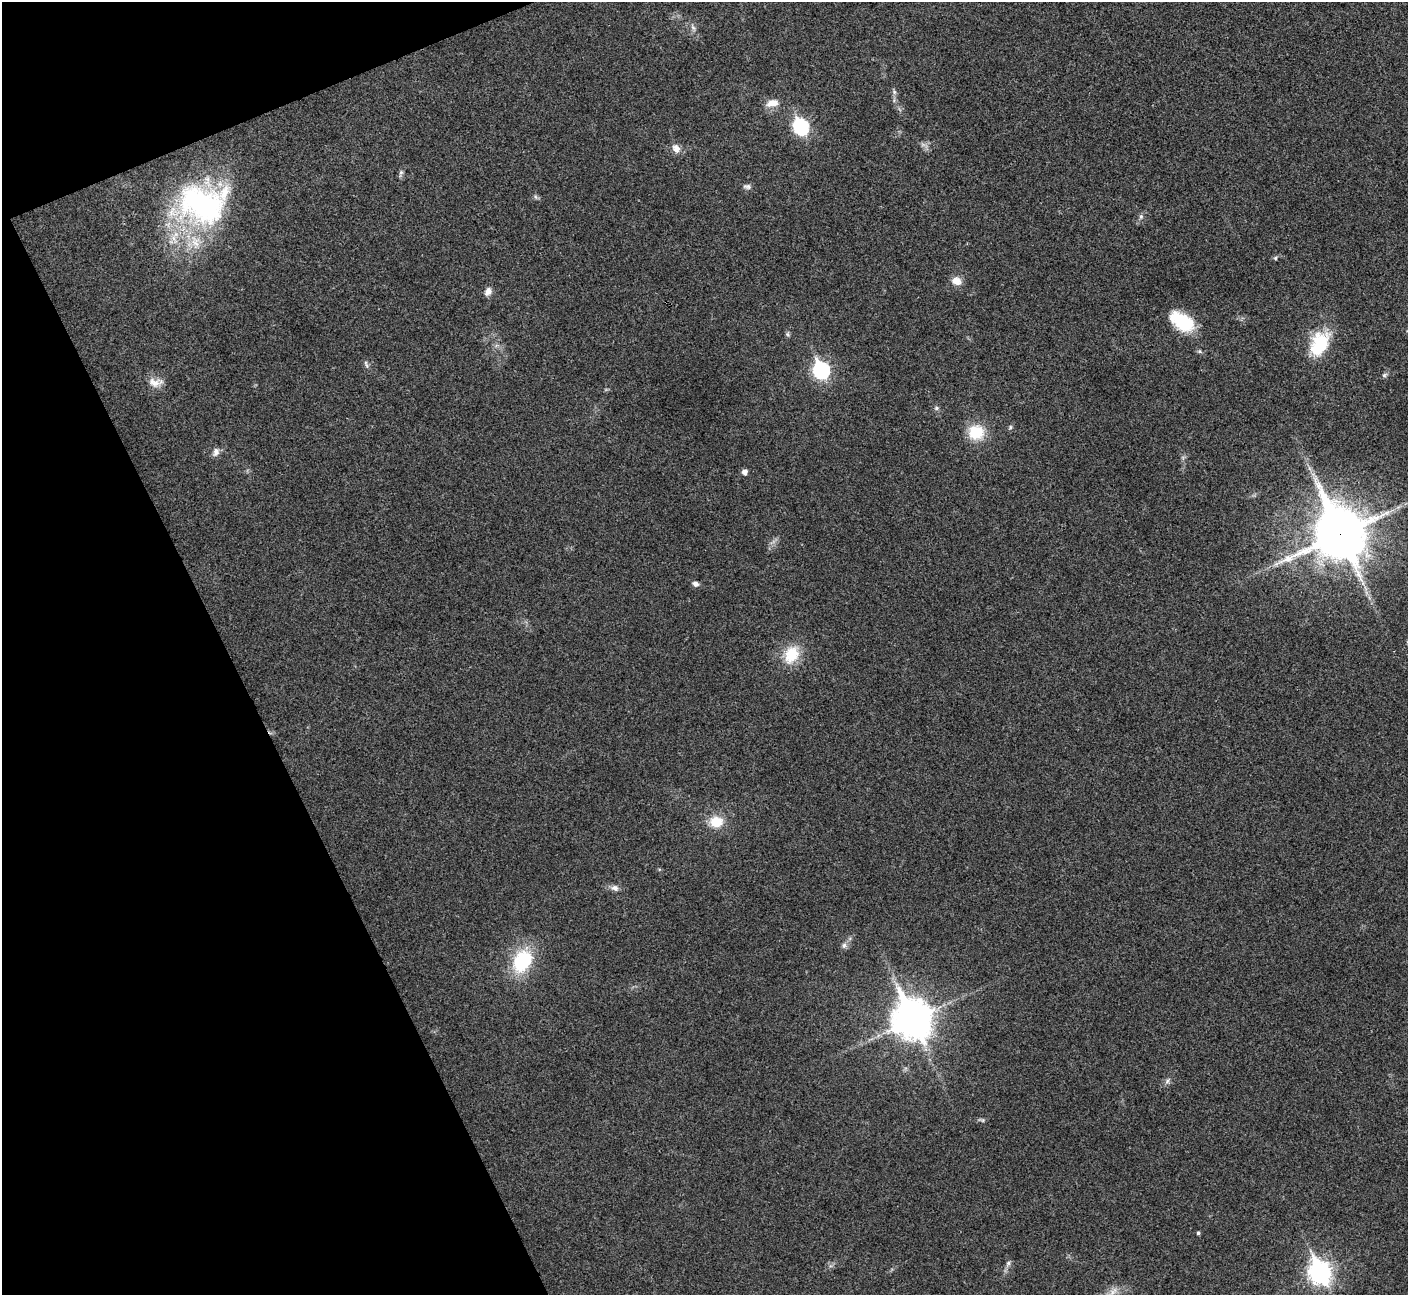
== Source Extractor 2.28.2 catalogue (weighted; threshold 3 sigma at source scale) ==
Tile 5 of 4 x 4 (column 1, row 2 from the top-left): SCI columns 2-1407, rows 2744-4036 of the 5630 x 5618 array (HDU 1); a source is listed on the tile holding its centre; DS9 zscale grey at full resolution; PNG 1410 x 1297 px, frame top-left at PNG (2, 2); no overlay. Shown black and unused: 20% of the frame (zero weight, under 3 of 4 exposures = <1% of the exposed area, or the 3 px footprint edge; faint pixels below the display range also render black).
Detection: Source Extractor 2.28.2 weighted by HDU 2 'WHT'; one run over the whole footprint, this tile lists its part. Background 0.0222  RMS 0.004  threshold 0.018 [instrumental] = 3 sigma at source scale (4.5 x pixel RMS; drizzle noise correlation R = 1.50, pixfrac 1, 0.05/0.05 arcsec/px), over >= 5 px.
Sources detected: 42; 1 too faint to see at this stretch — not listed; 1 inside a brighter listed object's ellipse — not listed separately; the other 40 listed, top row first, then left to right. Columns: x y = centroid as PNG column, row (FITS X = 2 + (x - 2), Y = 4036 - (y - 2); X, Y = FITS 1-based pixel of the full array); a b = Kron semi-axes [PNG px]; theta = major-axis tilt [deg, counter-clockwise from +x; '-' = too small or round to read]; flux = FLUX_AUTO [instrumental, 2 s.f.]
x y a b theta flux
693 27 11 5 -66 1.5
894 92 8 6 -70 0.99
772 103 17 9 11 4.4
801 127 9 8 - 54
676 148 13 10 -59 2.9
401 173 11 5 72 1.1
747 186 12 6 -8 1.4
535 197 9 5 -57 0.87
201 204 65 47 3 89
1141 216 8 6 89 1.1
1275 258 6 5 - 0.62
956 281 12 10 -20 3.8
488 292 11 8 60 2.3
1182 322 28 16 -34 20
788 334 8 5 -78 0.79
1319 344 33 19 62 22
366 364 12 4 -70 1.1
821 370 8 7 - 97
1384 375 8 6 19 0.89
155 382 21 12 -2 4.7
936 408 7 6 - 0.89
1010 427 7 5 70 0.73
976 432 15 14 - 15
216 452 11 7 65 2.1
1183 457 7 4 18 0.69
744 472 5 5 - 2.1
1340 534 20 18 -66 1800
695 584 9 6 -22 1.5
791 655 27 19 64 12
716 822 16 14 2 9
615 888 11 8 -13 2
844 945 9 7 86 1.5
522 961 28 20 61 27
912 1019 15 12 -65 950
1167 1081 11 6 56 1.4
982 1120 11 5 -10 0.86
1198 1233 4 3 - 0.76
1008 1263 10 6 72 1.4
1320 1273 11 8 -65 250
1113 1291 16 9 45 3.3
Overlapping masked pixels (flux is a lower limit): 1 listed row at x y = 1340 534